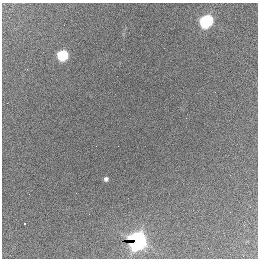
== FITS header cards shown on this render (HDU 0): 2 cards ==
NAXIS1  =                  256 / length of data axis 1
NAXIS2  =                  256 / length of data axis 2

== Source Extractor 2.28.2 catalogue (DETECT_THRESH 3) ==
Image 256 x 256 px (HDU 0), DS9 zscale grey, 1 PNG px = 1 image px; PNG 260 x 260 px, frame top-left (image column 1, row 256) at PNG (2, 3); no overlay
Background 2370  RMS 61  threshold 182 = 3 sigma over >= 5 px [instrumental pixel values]
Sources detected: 6; all 6 listed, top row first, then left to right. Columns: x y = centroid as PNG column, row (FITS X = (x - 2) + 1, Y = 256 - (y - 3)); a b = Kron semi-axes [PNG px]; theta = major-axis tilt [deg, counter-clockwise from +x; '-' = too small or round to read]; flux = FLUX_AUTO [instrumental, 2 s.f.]
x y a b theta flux
206 21 8 6 30 8.1e+05
62 55 7 6 - 3.8e+05
186 118 2 2 - 1.4e+04
106 179 4 4 - 1.1e+04
25 224 3 3 - 8.0e+03
137 241 9 8 - 2.1e+06